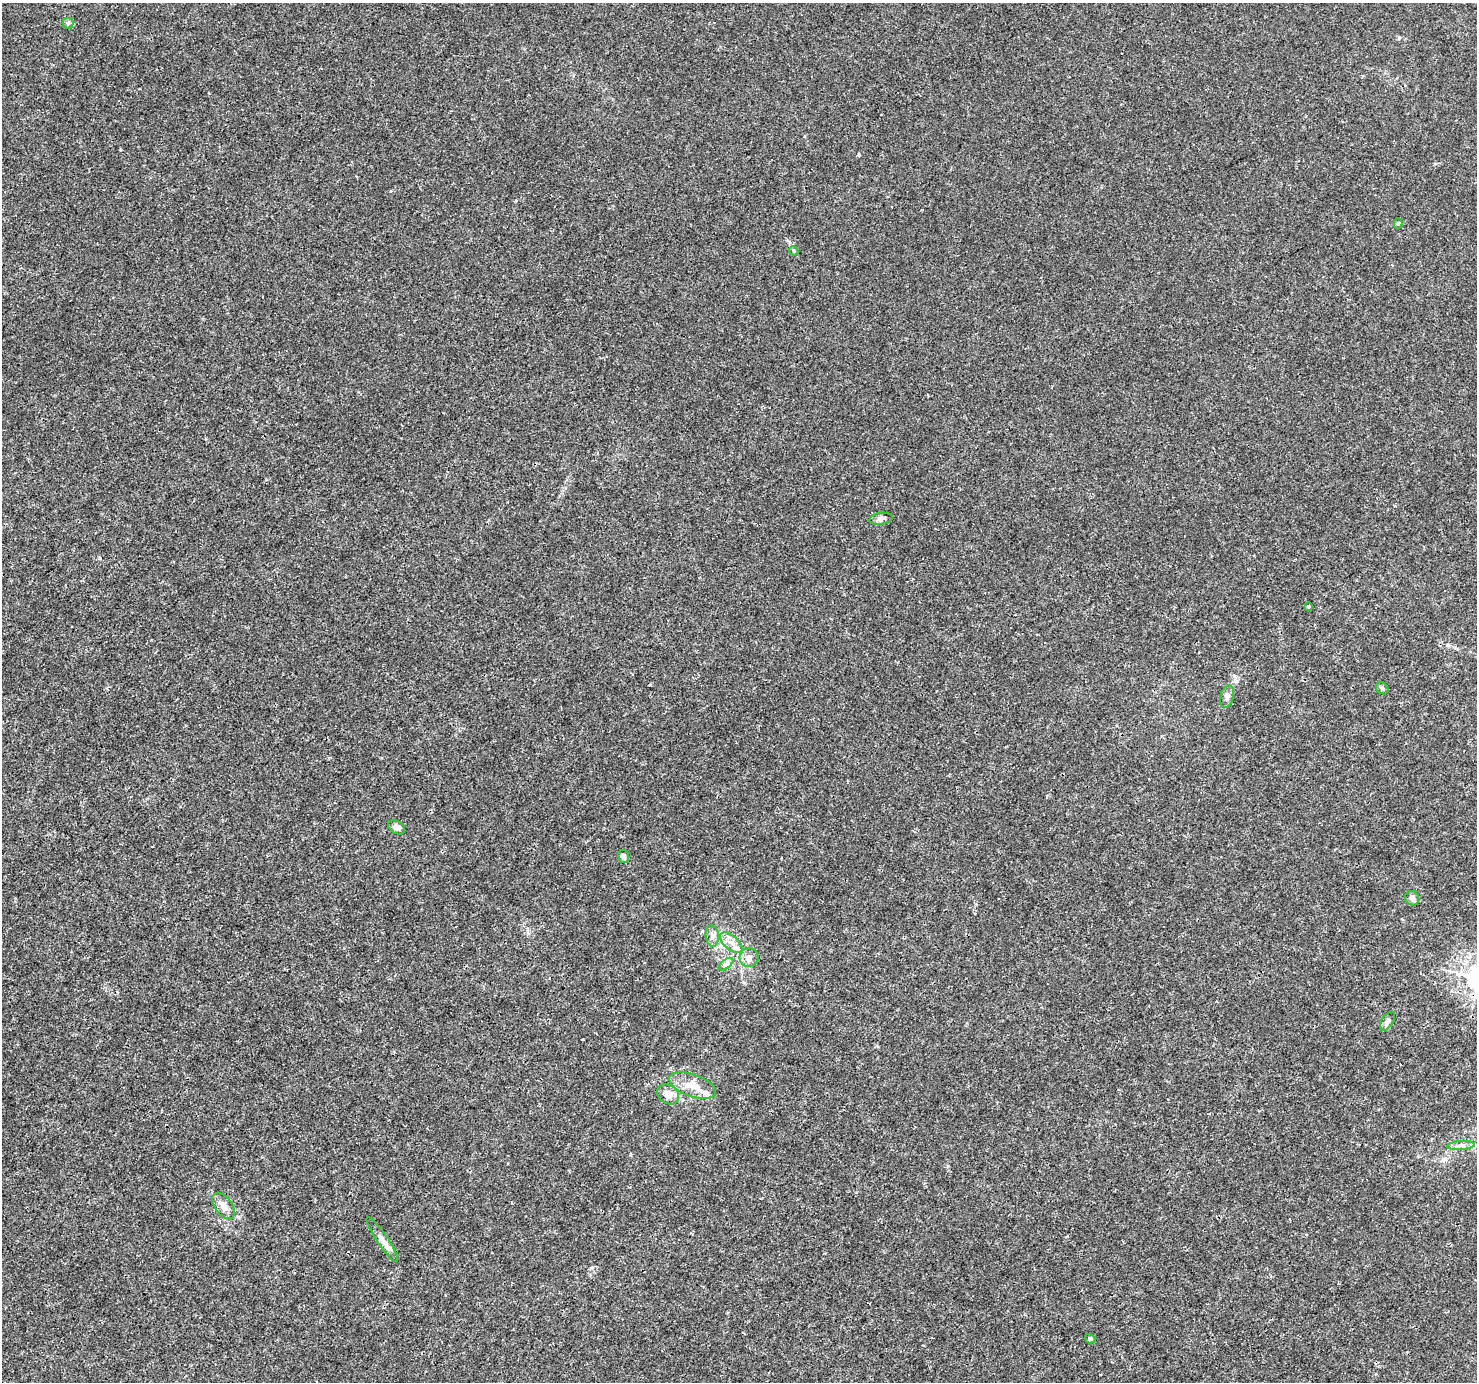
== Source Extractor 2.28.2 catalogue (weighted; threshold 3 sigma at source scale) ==
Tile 7 of 4 x 4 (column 3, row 2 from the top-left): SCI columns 2955-4429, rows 2941-4320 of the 5904 x 5819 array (HDU 1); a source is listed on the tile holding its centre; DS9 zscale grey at full resolution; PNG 1479 x 1384 px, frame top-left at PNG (2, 3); each listed source drawn as its Kron ellipse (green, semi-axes under 4 px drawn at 4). Shown black and unused: <1% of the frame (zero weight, under 3 of 4 exposures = <1% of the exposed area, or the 3 px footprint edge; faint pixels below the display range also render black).
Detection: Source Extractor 2.28.2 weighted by HDU 2 'WHT'; one run over the whole footprint, this tile lists its part. Background 0.00295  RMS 0.0011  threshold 0.00484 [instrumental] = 3 sigma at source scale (4.5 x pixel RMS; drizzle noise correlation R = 1.50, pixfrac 1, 0.0396/0.0396 arcsec/px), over >= 5 px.
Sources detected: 22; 1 inside a brighter listed object's ellipse — not listed separately; the other 21 listed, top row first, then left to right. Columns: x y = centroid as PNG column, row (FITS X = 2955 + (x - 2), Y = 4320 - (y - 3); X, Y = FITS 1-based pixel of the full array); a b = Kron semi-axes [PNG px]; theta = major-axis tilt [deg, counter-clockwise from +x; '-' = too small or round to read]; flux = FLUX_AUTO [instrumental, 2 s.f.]
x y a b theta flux
68 23 5 5 - 0.19
1398 223 5 4 - 0.17
794 251 5 4 - 0.12
881 519 12 6 8 0.38
1308 606 4 3 - 0.21
1382 688 7 5 -44 0.22
1227 696 11 6 76 0.39
397 827 9 6 -29 0.42
624 856 6 5 - 0.3
1412 898 7 7 - 0.41
712 936 11 6 -83 0.49
731 943 13 7 -42 0.79
749 957 9 9 - 0.65
726 964 8 4 37 0.28
1387 1021 11 5 57 0.43
692 1085 25 11 -19 2.1
668 1094 12 9 -32 1.1
1461 1146 13 4 4 0.44
223 1206 15 8 -53 0.9
382 1239 27 5 -56 0.75
1090 1339 5 4 - 0.26
Unlisted compact peaks at least as high as the median listed source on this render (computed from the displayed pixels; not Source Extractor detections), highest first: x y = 859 155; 1447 645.